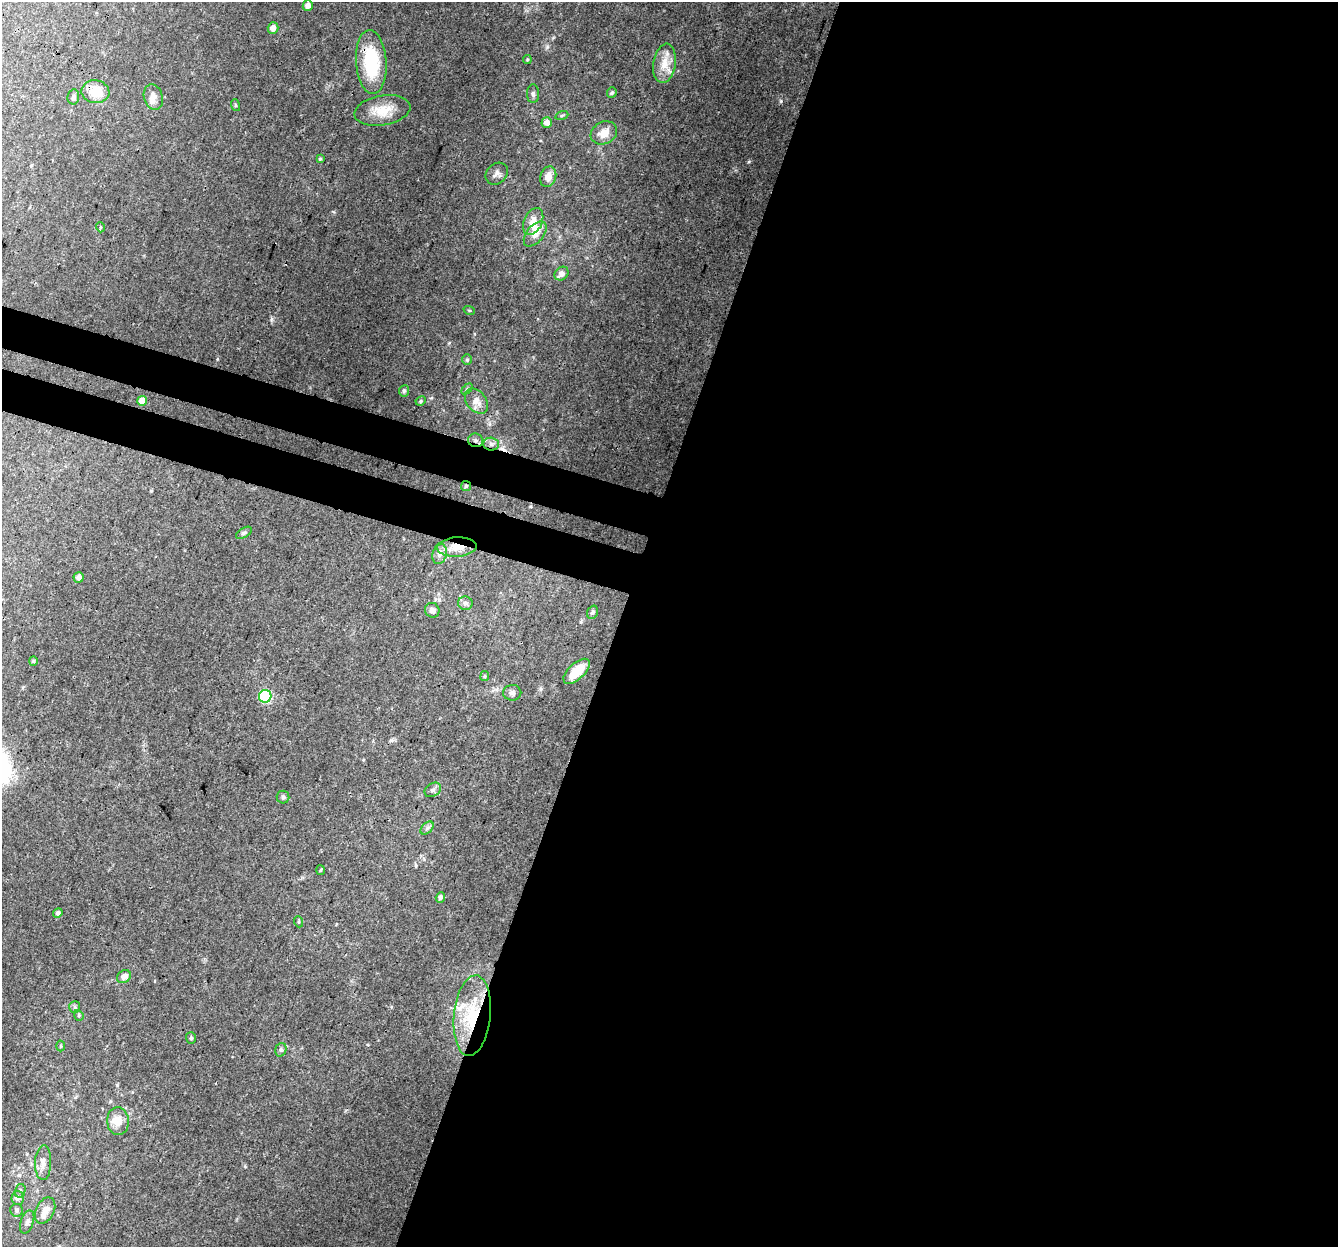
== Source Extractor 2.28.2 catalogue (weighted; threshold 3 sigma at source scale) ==
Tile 12 of 4 x 4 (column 4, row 3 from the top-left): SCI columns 4031-5366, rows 1518-2762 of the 5396 x 5587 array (HDU 1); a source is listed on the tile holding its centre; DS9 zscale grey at full resolution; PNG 1340 x 1249 px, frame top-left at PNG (2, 2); each listed source drawn as its Kron ellipse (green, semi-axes under 4 px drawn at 4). Shown black and unused: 57% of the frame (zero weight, under 3 of 4 exposures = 5% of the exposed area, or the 3 px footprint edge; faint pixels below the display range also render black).
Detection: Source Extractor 2.28.2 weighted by HDU 2 'WHT'; one run over the whole footprint, this tile lists its part. Background 0.0834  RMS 0.0054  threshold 0.0242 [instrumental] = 3 sigma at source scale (4.5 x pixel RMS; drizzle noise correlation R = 1.50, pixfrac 1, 0.0396/0.0396 arcsec/px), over >= 5 px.
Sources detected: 70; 1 cosmic-ray / hot-pixel residue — neither listed nor drawn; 4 inside a brighter listed object's ellipse — not listed separately; the other 65 listed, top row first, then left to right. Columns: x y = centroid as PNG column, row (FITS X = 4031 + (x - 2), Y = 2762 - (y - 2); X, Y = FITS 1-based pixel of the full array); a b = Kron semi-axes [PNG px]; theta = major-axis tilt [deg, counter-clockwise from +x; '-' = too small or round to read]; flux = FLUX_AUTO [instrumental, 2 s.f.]
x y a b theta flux
308 6 5 5 - 3.1
273 28 6 5 - 3.1
527 59 4 4 - 0.55
371 62 32 15 -86 31
664 63 20 11 81 8.2
95 92 14 11 -9 10
612 93 5 4 - 0.95
533 94 9 6 89 1.4
73 97 7 6 - 1.2
153 97 13 9 -73 3.3
235 105 6 4 -72 0.67
382 110 28 15 10 11
562 115 6 4 18 0.77
547 122 5 5 - 3.7
604 133 14 11 28 6.8
320 159 4 3 - 0.54
497 174 12 9 44 2.6
548 177 10 8 70 4.9
533 221 14 9 65 5.7
100 227 5 3 - 0.49
535 234 15 8 50 5.4
561 274 8 6 41 3.4
469 310 6 3 -18 0.59
467 360 5 5 - 0.76
467 389 6 4 45 0.77
404 391 6 5 - 0.96
142 401 5 5 - 4.7
421 401 5 4 - 0.72
476 401 14 9 -50 4.3
476 440 7 6 - 1.6
491 444 8 6 -2 2
466 486 5 5 - 0.94
244 533 9 4 31 1.2
457 547 20 9 3 7.7
440 554 10 7 74 3
79 577 5 5 - 2.6
465 603 7 6 - 1.6
432 610 7 7 - 1.9
592 612 7 5 68 1.1
33 661 5 4 - 0.72
577 671 16 8 43 10
485 676 5 4 - 0.67
512 693 9 8 - 2.1
265 696 6 6 - 48
433 790 9 6 34 1.6
283 797 6 6 - 1.1
427 828 8 5 45 1.3
321 870 5 3 - 0.56
440 897 5 4 - 1.7
58 913 5 4 - 1.5
299 922 5 3 - 0.56
124 977 7 6 - 3.5
75 1007 6 5 - 1
79 1015 5 4 - 0.88
472 1016 40 18 84 30
191 1038 5 5 - 1.1
61 1046 5 3 - 0.54
281 1050 7 5 70 1.1
118 1121 14 11 -86 6.2
43 1163 17 8 88 4.1
20 1191 7 5 75 1.1
18 1198 7 6 - 2.1
17 1210 6 6 - 1.3
45 1210 14 9 63 4.2
27 1222 12 6 72 2.2
Overlapping masked pixels (flux is a lower limit): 7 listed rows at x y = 371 62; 95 92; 476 440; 491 444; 466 486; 457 547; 472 1016
Unlisted compact peaks at least as high as the median listed source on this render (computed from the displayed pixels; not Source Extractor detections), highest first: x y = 781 101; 749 161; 272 319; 547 47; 449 343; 117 1085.